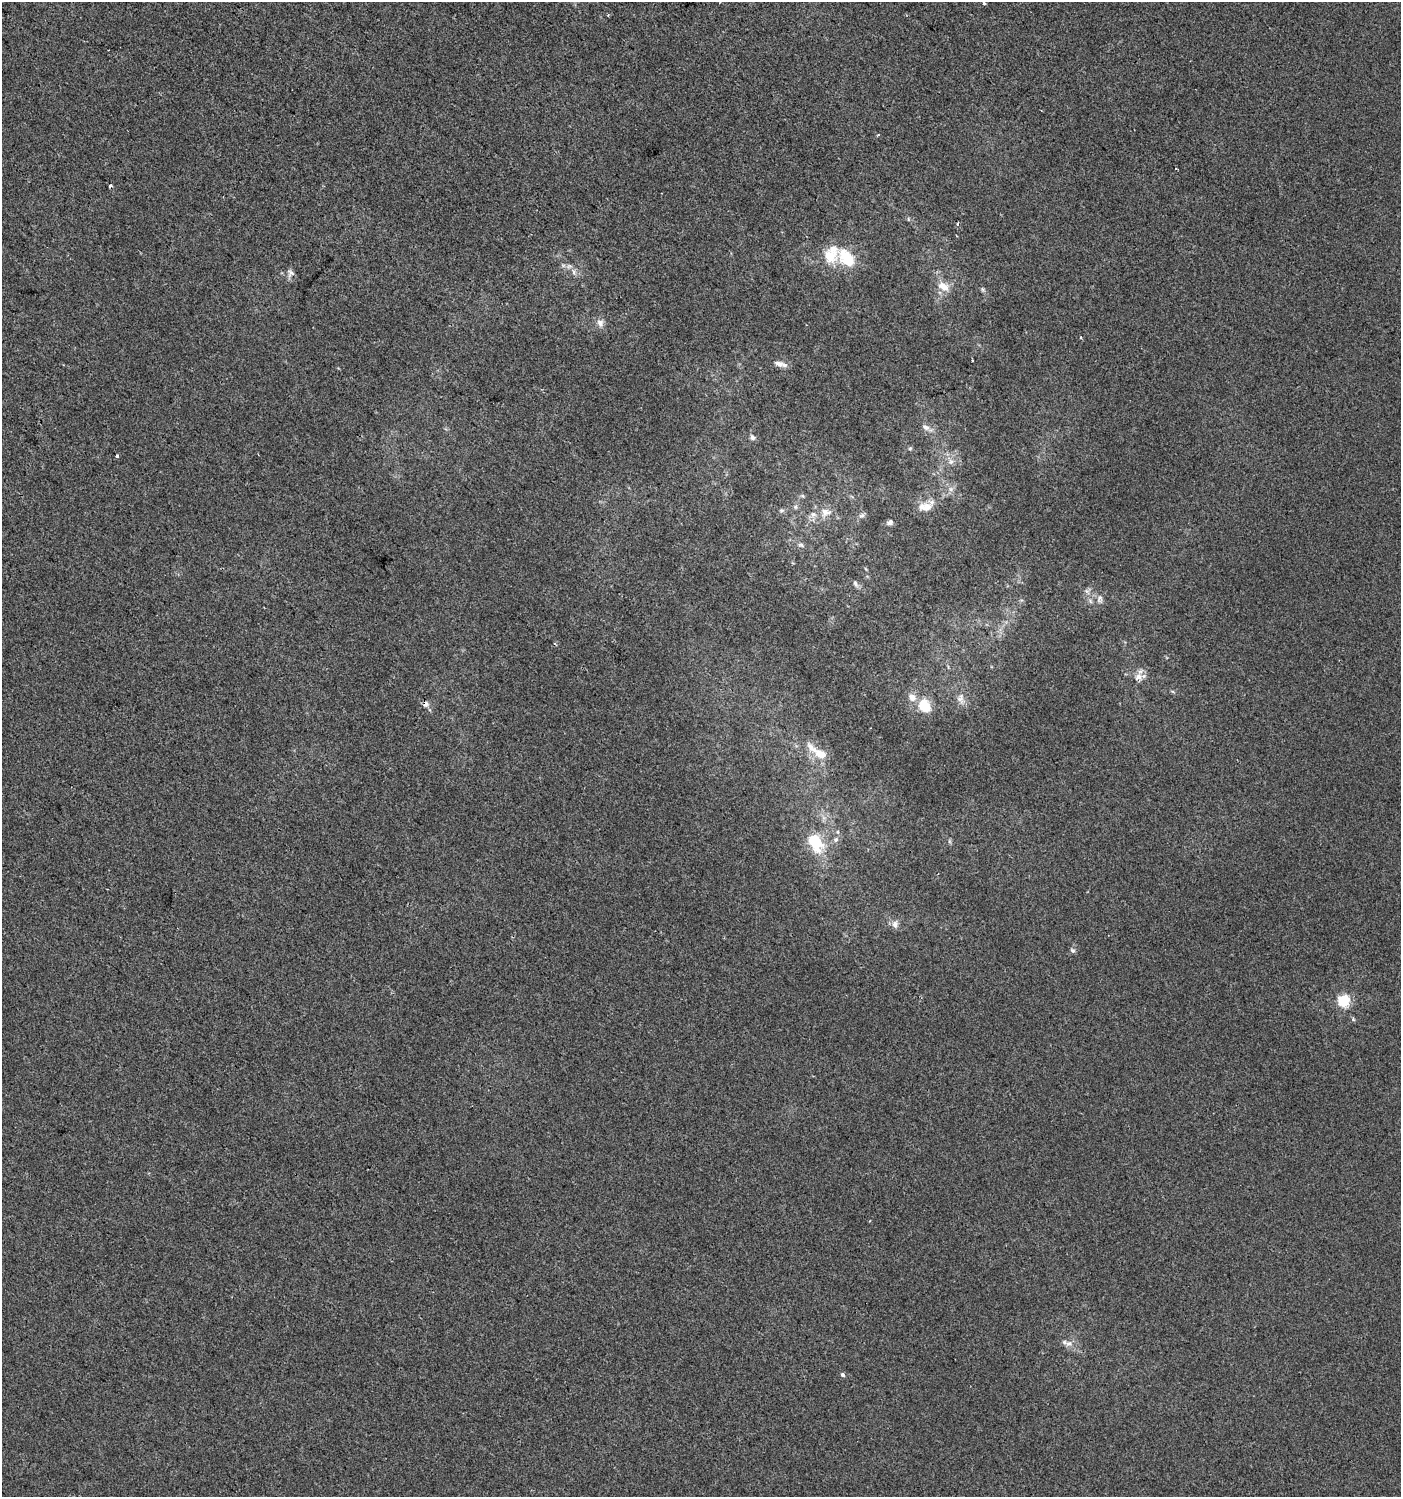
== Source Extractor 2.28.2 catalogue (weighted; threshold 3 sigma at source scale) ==
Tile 11 of 4 x 4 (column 3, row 3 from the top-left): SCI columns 3042-4440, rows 1495-2989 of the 6017 x 5983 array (HDU 1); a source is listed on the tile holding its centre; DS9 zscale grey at full resolution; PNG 1403 x 1499 px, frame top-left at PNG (2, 2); no overlay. Shown black and unused: <1% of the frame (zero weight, under 2 of 3 exposures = <1% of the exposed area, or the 3 px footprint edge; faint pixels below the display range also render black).
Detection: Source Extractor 2.28.2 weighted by HDU 2 'WHT'; one run over the whole footprint, this tile lists its part. Background 3.98e-04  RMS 0.0042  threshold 0.0188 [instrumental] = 3 sigma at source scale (4.5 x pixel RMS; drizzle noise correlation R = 1.50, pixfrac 1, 0.0396/0.0396 arcsec/px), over >= 5 px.
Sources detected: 49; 2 cosmic-ray / hot-pixel residue — not listed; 3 inside a brighter listed object's ellipse — not listed separately; the other 44 listed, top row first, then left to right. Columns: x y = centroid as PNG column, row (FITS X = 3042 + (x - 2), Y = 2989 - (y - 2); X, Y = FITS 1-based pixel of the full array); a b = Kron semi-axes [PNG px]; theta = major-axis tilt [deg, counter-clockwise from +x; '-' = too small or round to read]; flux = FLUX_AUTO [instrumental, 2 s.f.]
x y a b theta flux
984 3 4 3 - 1.1
878 135 3 3 - 0.5
958 224 4 3 - 0.93
830 256 23 16 -50 9.1
847 259 16 10 -53 16
574 272 7 4 -89 0.96
290 273 10 10 - 1.9
943 286 16 10 -30 4.6
982 289 6 4 -71 0.66
600 323 11 9 -67 2.4
972 360 3 2 - 0.38
779 363 13 7 -12 2.6
925 427 11 7 -28 2
752 437 8 6 -62 1.2
910 448 6 4 44 0.6
117 456 3 3 - 2.2
951 462 8 7 - 1.8
951 489 7 6 - 1.4
803 496 6 4 -70 0.54
795 507 6 5 - 0.8
927 507 15 11 0 5
782 510 7 5 0 0.83
825 512 16 11 4 4.3
862 515 8 5 7 1
890 522 9 6 30 1.3
801 545 9 5 -23 1.1
855 583 9 5 -65 1.2
1087 591 7 5 -44 0.98
1100 599 12 7 79 1.9
1138 677 12 9 37 3.2
912 697 10 8 -44 3.1
960 699 15 10 -90 3
426 704 8 7 - 1.5
924 706 11 9 -54 12
821 754 16 10 -21 5.8
838 832 5 3 - 0.55
836 840 7 6 - 1.2
815 842 21 12 -64 17
895 924 10 8 79 2
1072 950 7 6 - 0.97
1344 1001 6 5 - 43
1353 1019 5 4 - 0.67
1069 1343 9 6 11 1.9
843 1375 4 3 - 2.3
Overlapping masked pixels (flux is a lower limit): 1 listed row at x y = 426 704
Isophote crosses this tile's border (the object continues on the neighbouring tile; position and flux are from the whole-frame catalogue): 1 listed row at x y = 984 3